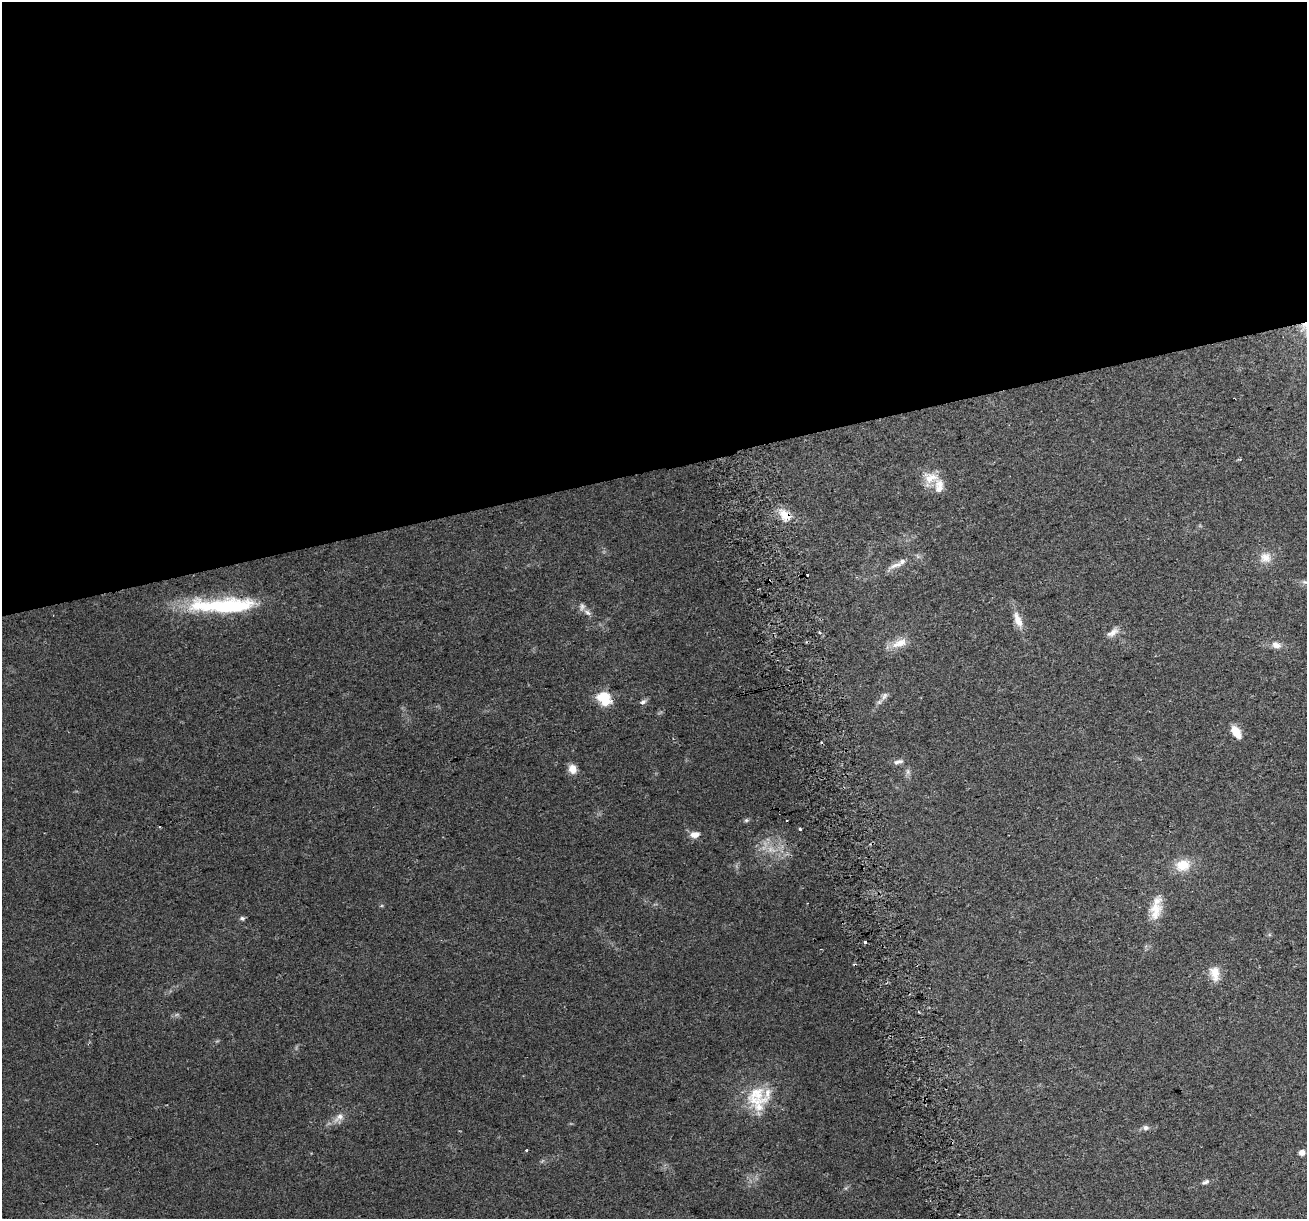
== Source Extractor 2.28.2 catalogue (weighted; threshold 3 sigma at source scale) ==
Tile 2 of 4 x 4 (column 2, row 1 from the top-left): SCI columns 1336-2640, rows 3712-4928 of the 5282 x 5037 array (HDU 1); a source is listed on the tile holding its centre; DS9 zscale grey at full resolution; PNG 1309 x 1221 px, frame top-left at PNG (2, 2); no overlay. Shown black and unused: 38% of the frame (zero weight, under 2 of 3 exposures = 2% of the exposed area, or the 3 px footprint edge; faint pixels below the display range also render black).
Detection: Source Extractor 2.28.2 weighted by HDU 2 'WHT'; one run over the whole footprint, this tile lists its part. Background 0.0666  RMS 0.008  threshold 0.0362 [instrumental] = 3 sigma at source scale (4.5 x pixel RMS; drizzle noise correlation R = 1.50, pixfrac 1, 0.0396/0.0396 arcsec/px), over >= 5 px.
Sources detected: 42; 1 too faint to see at this stretch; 3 cosmic-ray / hot-pixel residue — not listed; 7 inside a brighter listed object's ellipse — not listed separately; the other 31 listed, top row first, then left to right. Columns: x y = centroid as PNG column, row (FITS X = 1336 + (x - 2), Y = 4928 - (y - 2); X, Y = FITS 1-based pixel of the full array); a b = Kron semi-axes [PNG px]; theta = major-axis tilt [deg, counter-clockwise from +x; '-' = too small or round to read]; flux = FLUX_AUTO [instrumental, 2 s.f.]
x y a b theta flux
930 477 22 15 0 13
785 515 17 12 -44 11
1265 558 15 14 - 8.9
895 565 24 7 19 6.8
1305 582 12 6 -13 3.3
223 605 81 16 1 82
587 612 10 6 -38 3.2
1018 620 23 9 -69 9.9
1113 633 18 8 32 5.7
899 643 25 11 21 11
1276 645 12 8 -16 5.4
884 696 12 7 58 3.4
604 698 14 12 -44 24
643 702 9 6 32 2.5
1236 732 13 8 -58 12
898 762 14 6 13 3.3
573 769 9 8 - 8.6
746 820 7 5 6 1.5
800 829 3 3 - 2.3
695 834 13 8 7 5.8
1183 865 21 15 4 16
1155 910 27 14 80 16
242 918 7 6 - 1.8
865 942 3 3 - 9.3
1215 973 20 12 -82 10
757 1094 29 23 -27 28
339 1117 18 9 40 7.1
1146 1128 8 7 - 2.8
526 1150 3 2 - 1.3
1302 1152 5 5 - 5.8
1205 1182 11 5 23 2.2
Overlapping masked pixels (flux is a lower limit): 1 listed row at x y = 785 515
Isophote crosses this tile's border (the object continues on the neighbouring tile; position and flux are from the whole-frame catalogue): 1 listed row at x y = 1305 582